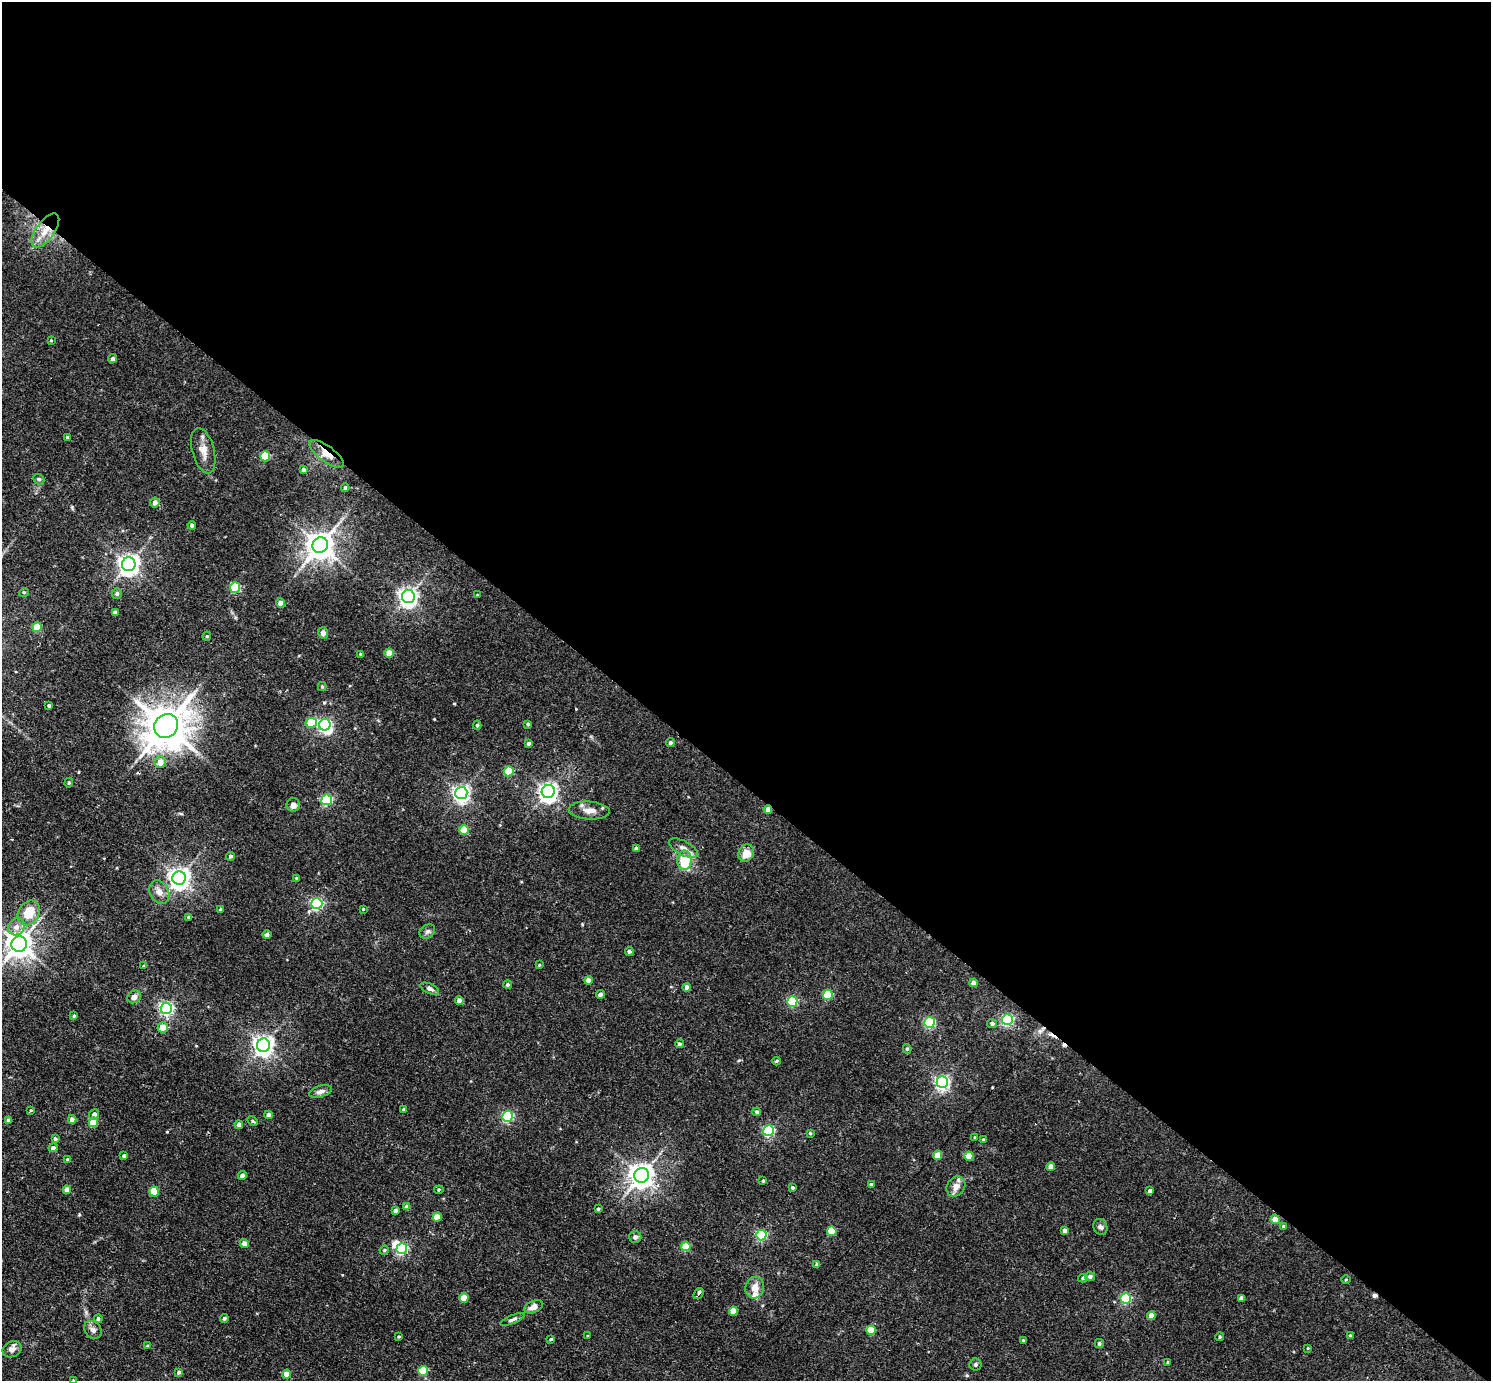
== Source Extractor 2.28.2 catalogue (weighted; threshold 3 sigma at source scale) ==
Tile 3 of 4 x 4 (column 3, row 1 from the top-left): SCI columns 2979-4467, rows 4431-5809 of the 5956 x 5960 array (HDU 1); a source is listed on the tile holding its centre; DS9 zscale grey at full resolution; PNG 1493 x 1383 px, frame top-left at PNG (2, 2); each listed source drawn as its Kron ellipse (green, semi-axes under 4 px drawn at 4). Shown black and unused: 57% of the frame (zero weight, under 2 of 3 exposures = <1% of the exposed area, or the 3 px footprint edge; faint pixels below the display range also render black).
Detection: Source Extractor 2.28.2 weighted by HDU 2 'WHT'; one run over the whole footprint, this tile lists its part. Background 0.0314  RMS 0.0043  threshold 0.0196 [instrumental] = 3 sigma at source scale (4.5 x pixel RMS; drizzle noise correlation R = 1.50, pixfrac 1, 0.05/0.05 arcsec/px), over >= 5 px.
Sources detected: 174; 2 inside a brighter object's white glare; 4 cosmic-ray / hot-pixel residue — neither listed nor drawn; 1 inside a brighter listed object's ellipse — not listed separately; the other 167 listed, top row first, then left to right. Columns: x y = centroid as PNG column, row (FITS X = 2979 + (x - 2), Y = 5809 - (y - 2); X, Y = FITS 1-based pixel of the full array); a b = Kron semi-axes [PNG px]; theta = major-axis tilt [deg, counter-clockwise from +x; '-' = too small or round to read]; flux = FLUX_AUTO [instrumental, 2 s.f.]
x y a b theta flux
45 230 20 9 54 6.9
51 340 3 3 - 0.38
113 359 4 4 - 1.1
67 438 3 3 - 0.85
203 451 23 11 -75 4.6
327 454 21 8 -36 4.7
265 456 5 5 - 21
303 470 4 3 - 1.4
39 479 6 5 - 0.72
345 488 4 3 - 0.79
155 502 5 4 - 2.4
192 525 4 4 - 1
320 545 8 7 - 530
129 564 7 6 - 250
235 587 5 5 - 30
24 592 5 3 - 0.4
117 594 5 5 - 1
477 595 3 2 - 0.31
408 597 6 6 - 210
280 603 4 4 - 3.5
115 612 4 4 - 1.6
37 627 5 4 - 11
323 633 6 5 - 1.9
207 636 4 4 - 0.47
389 653 4 4 - 5.4
361 654 3 3 - 0.66
322 687 4 4 - 0.54
49 706 3 3 - 0.9
311 723 6 5 - 14
528 724 4 3 - 0.66
325 725 6 5 - 79
477 725 4 4 - 0.64
166 726 12 11 - 1400
529 743 4 4 - 0.95
670 743 4 4 - 0.88
160 762 6 5 - 3.4
509 771 5 5 - 15
69 783 5 4 - 0.55
548 791 6 6 - 190
461 793 6 6 - 150
327 800 5 5 - 42
293 805 7 7 - 1.9
768 809 4 4 - 2.3
589 811 20 9 -3 3.9
464 830 5 4 - 10
683 848 16 7 -28 2.9
636 849 4 4 - 1.9
746 853 9 7 63 5.2
230 856 4 4 - 0.89
684 860 10 7 88 16
179 878 7 6 - 280
297 878 3 3 - 0.53
159 892 12 9 -61 2.9
317 904 5 5 - 64
220 909 4 3 - 0.53
363 909 4 4 - 0.4
29 913 13 10 58 9.3
189 917 4 3 - 0.74
16 927 9 8 - 2.7
427 931 8 6 36 1.2
267 935 5 4 - 1.1
19 944 8 7 - 480
629 951 4 4 - 0.89
539 965 4 3 - 0.45
144 966 4 3 - 0.54
588 980 4 4 - 2.8
973 983 4 4 - 2.5
508 985 4 4 - 0.76
687 987 4 4 - 1.9
430 989 10 5 -25 1.2
600 994 4 4 - 2.5
828 995 5 5 - 21
134 997 7 6 - 2.2
459 1000 4 4 - 2.1
792 1002 5 5 - 36
166 1008 5 5 - 95
74 1016 4 4 - 0.58
1007 1019 5 5 - 63
929 1022 5 5 - 49
992 1023 5 4 - 0.99
163 1027 5 5 - 5.2
679 1044 4 4 - 0.97
263 1045 6 6 - 240
907 1049 4 4 - 0.59
776 1061 4 3 - 0.51
942 1082 6 6 - 120
321 1091 12 5 17 1.9
404 1109 4 3 - 0.63
31 1110 4 3 - 0.41
757 1112 4 4 - 0.94
94 1114 5 5 - 1.9
268 1115 4 4 - 2
507 1116 5 5 - 43
72 1119 4 4 - 2.6
9 1121 4 4 - 2.2
253 1121 5 4 - 0.63
93 1122 5 4 - 9.4
239 1125 4 4 - 1.8
768 1131 5 5 - 60
810 1133 4 3 - 0.6
975 1137 4 3 - 0.43
55 1139 4 3 - 1.1
983 1140 4 4 - 0.59
53 1148 4 4 - 1.5
938 1155 5 4 - 8.3
124 1156 4 4 - 1
969 1156 4 4 - 6.1
68 1160 4 3 - 1.1
1051 1166 4 4 - 3.5
242 1175 4 4 - 1.7
641 1175 7 7 - 380
763 1181 3 3 - 0.44
871 1185 4 4 - 0.92
956 1186 11 8 55 3.4
792 1188 4 3 - 0.64
67 1190 4 4 - 2.9
439 1190 5 4 - 0.49
154 1191 5 4 - 14
1150 1191 4 3 - 1.2
407 1207 4 4 - 2.8
598 1209 3 3 - 0.64
395 1210 4 3 - 0.99
437 1217 4 4 - 7.3
1275 1219 4 4 - 4.1
1283 1226 4 4 - 0.41
1100 1227 8 6 -60 1.2
832 1231 5 5 - 13
1065 1231 4 4 - 2.5
761 1235 5 5 - 39
635 1237 6 6 - 1.3
244 1243 4 4 - 1.8
686 1246 5 4 - 13
402 1249 5 5 - 56
384 1250 5 4 - 0.53
817 1264 4 3 - 1.1
1090 1276 5 4 - 1.4
1083 1278 5 4 - 0.72
1346 1280 4 3 - 0.39
755 1288 11 9 75 4.1
699 1294 6 3 48 3.2
464 1298 4 4 - 8.5
1126 1298 5 5 - 39
1241 1298 4 4 - 1.9
534 1307 10 6 24 2.8
733 1311 4 4 - 6.8
1151 1316 4 4 - 4.7
224 1318 4 4 - 0.95
98 1319 4 4 - 0.81
512 1319 13 4 22 1.2
93 1330 10 8 -44 1.8
871 1330 5 4 - 12
588 1336 3 3 - 0.37
1350 1336 4 3 - 1.2
399 1337 4 3 - 0.45
1220 1337 4 4 - 0.56
551 1339 4 3 - 0.59
1023 1340 4 3 - 0.36
1099 1343 4 4 - 0.89
147 1346 3 3 - 0.37
1308 1348 4 2 - 0.28
12 1349 10 7 23 2.2
1168 1362 3 3 - 0.39
975 1364 6 6 - 0.82
423 1371 5 5 - 18
179 1372 4 3 - 0.92
287 1374 4 4 - 4.4
73 1380 4 3 - 0.35
Overlapping masked pixels (flux is a lower limit): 3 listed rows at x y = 45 230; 327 454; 768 809
Isophote crosses this tile's border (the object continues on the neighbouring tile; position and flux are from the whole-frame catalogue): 1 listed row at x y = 73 1380